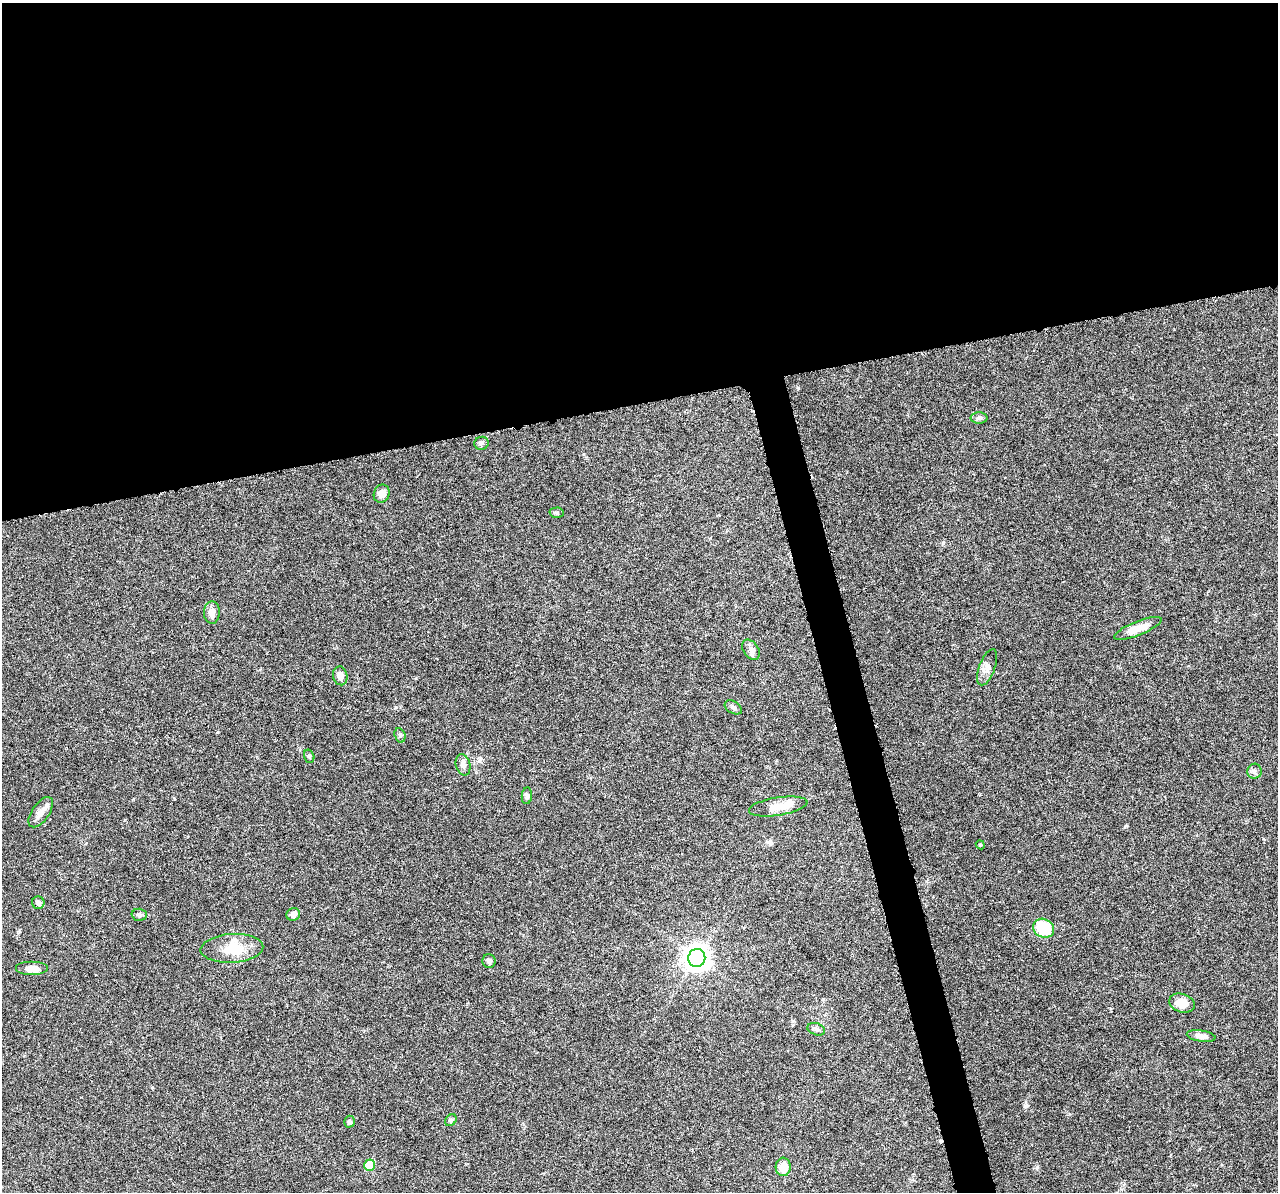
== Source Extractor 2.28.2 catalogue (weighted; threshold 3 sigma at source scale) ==
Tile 2 of 4 x 4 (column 2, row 1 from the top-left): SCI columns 1278-2553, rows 3618-4807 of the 5108 x 4904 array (HDU 1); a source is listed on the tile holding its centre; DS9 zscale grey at full resolution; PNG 1280 x 1194 px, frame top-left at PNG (2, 3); each listed source drawn as its Kron ellipse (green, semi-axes under 4 px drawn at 4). Shown black and unused: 36% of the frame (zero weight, under 3 of 6 exposures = <1% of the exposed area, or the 3 px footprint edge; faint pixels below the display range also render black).
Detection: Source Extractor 2.28.2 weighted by HDU 2 'WHT'; one run over the whole footprint, this tile lists its part. Background 0.0444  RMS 0.0026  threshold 0.0106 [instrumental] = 3 sigma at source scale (4.09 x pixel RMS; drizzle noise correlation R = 1.36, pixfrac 0.8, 0.0396/0.0396 arcsec/px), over >= 5 px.
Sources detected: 36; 2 cosmic-ray / hot-pixel residue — neither listed nor drawn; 1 inside a brighter listed object's ellipse — not listed separately; the other 33 listed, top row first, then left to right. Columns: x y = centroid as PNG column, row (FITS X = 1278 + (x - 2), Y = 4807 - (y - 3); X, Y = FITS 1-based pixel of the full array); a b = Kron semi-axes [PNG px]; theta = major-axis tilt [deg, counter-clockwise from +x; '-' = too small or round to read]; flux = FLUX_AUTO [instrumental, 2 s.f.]
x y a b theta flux
979 418 8 6 0 0.62
481 443 7 6 - 0.58
382 494 9 7 62 1.5
556 513 7 5 2 0.42
212 613 11 8 88 1.6
1138 628 25 7 22 3.1
751 650 11 7 -54 1.1
987 667 19 8 70 1.6
340 676 9 7 -77 1.4
733 707 9 6 -32 0.71
400 735 7 5 -71 0.45
309 756 7 5 -73 0.41
463 765 11 7 -77 1.2
1254 771 7 7 - 0.74
527 796 8 5 84 0.55
778 806 29 9 9 3.2
41 812 17 8 56 1.8
980 845 4 4 - 0.27
38 903 6 6 - 0.71
293 914 7 6 - 1.3
139 915 7 6 - 0.68
1044 928 11 9 -27 9
232 948 31 14 3 5.9
697 958 9 8 - 240
489 961 7 6 - 0.68
32 969 16 7 0 2.4
1182 1003 13 9 -18 3.2
816 1029 9 6 -19 0.67
1201 1036 14 5 -8 1.4
451 1120 6 5 - 0.45
349 1122 6 5 - 0.45
369 1165 6 5 - 6.9
783 1167 9 7 87 3.1
Unlisted compact peaks at least as high as the median listed source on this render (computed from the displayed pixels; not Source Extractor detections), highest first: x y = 1025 1106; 1037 1167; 1126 826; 770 841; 798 388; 416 678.